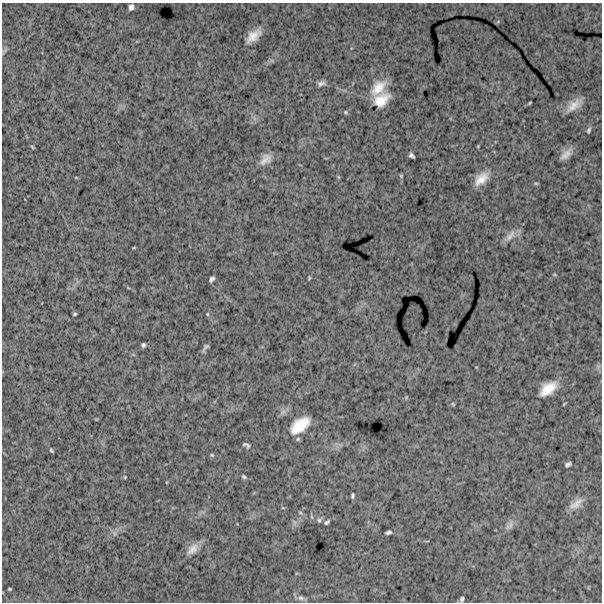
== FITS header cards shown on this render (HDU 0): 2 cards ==
NAXIS1  =                  600
NAXIS2  =                  600

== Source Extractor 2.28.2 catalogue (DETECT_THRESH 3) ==
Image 600 x 600 px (HDU 0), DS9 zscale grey, 1 PNG px = 1 image px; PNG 604 x 604 px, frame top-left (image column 1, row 600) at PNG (2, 3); no overlay
Background 1400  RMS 280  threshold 843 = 3 sigma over >= 5 px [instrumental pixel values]
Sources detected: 52; all 52 listed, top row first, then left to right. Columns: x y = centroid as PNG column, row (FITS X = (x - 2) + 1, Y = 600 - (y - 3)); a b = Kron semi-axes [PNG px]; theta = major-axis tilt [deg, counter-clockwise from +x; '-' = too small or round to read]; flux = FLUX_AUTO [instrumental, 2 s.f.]
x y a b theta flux
131 7 6 5 - 62000
253 36 15 8 40 230000
4 51 10 4 43 37000
321 83 10 6 16 67000
378 88 21 12 51 350000
381 100 19 13 42 350000
530 103 3 2 - 17000
573 106 20 10 39 230000
346 112 6 5 - 30000
589 130 8 4 64 38000
478 146 4 3 - 15000
32 147 5 4 - 22000
566 154 18 8 45 140000
411 155 6 4 -40 48000
266 159 16 10 43 160000
401 176 4 4 - 20000
338 177 6 3 -71 19000
481 179 19 11 41 270000
536 183 6 4 -1 23000
510 236 21 8 48 150000
134 248 5 3 - 16000
554 274 5 3 - 16000
309 278 4 4 - 20000
212 279 6 4 52 49000
75 314 4 3 - 25000
207 314 5 3 - 20000
143 345 4 4 - 39000
205 348 9 3 56 49000
548 389 17 9 37 340000
453 404 5 4 - 21000
96 419 5 3 - 16000
300 425 20 11 38 470000
246 445 7 4 -32 44000
51 450 5 4 - 26000
212 455 5 4 - 25000
568 464 6 4 26 48000
125 477 4 4 - 17000
244 477 6 4 -32 32000
353 496 5 3 - 34000
576 504 21 10 36 180000
283 508 5 3 - 16000
300 513 6 4 -28 29000
312 517 7 3 -71 25000
319 520 8 6 51 42000
327 522 7 4 42 37000
511 525 13 5 78 86000
388 532 6 3 17 43000
114 534 8 4 90 42000
192 549 20 11 47 190000
9 589 3 2 - 20000
301 598 9 7 -24 67000
462 599 5 4 - 37000